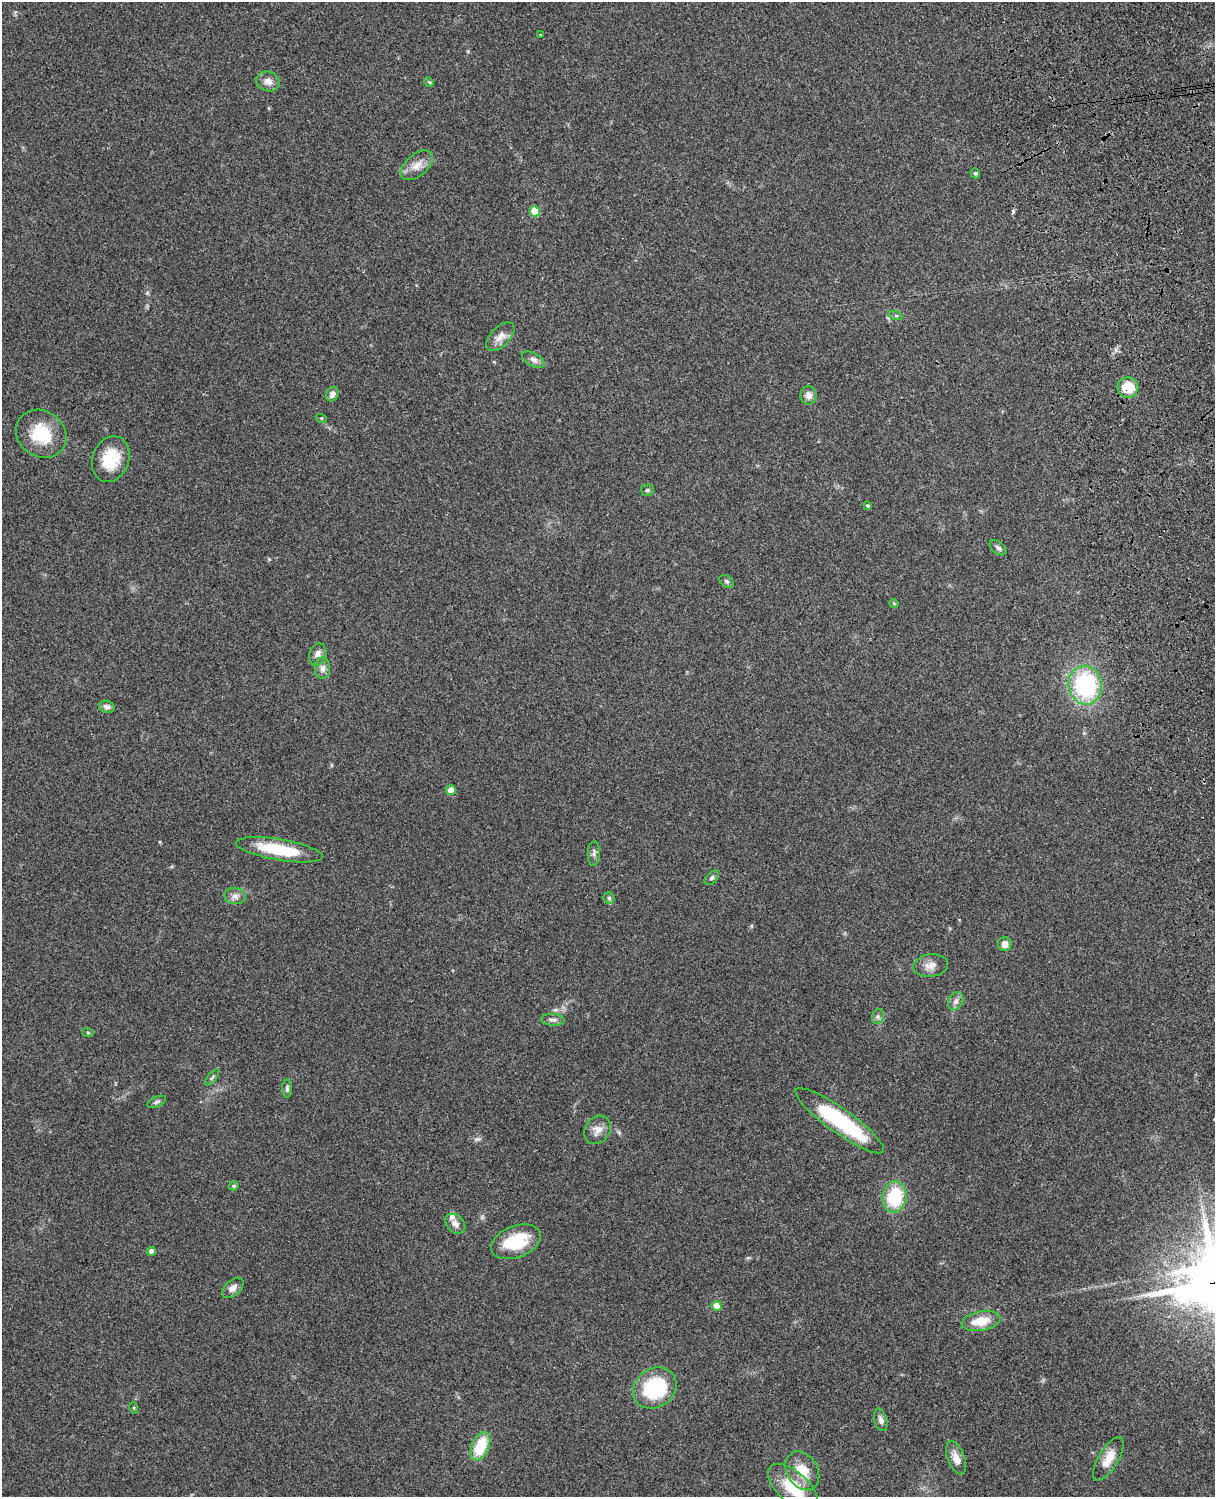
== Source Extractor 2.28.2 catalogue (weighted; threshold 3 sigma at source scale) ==
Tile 6 of 4 x 3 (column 2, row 2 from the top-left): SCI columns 1331-2543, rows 1660-3154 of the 5089 x 4927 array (HDU 1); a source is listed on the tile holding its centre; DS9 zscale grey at full resolution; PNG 1217 x 1499 px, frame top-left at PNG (2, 2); each listed source drawn as its Kron ellipse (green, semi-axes under 4 px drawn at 4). Shown black and unused: <1% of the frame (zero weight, under 3 of 4 exposures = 6% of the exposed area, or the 3 px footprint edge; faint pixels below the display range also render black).
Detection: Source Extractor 2.28.2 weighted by HDU 2 'WHT'; one run over the whole footprint, this tile lists its part. Background 0.21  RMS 0.0082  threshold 0.037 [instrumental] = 3 sigma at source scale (4.5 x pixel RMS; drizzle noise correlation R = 1.50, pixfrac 1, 0.05/0.05 arcsec/px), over >= 5 px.
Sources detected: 59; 1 cosmic-ray / hot-pixel residue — neither listed nor drawn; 1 inside a brighter listed object's ellipse — not listed separately; the other 57 listed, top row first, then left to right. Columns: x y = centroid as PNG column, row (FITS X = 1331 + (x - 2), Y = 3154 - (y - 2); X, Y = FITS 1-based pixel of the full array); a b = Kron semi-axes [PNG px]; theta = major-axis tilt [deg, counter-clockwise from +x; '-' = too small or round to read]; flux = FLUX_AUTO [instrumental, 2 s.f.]
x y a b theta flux
541 35 4 3 - 0.69
268 81 12 9 -17 5.8
429 82 5 4 - 0.94
417 165 19 11 40 8.9
975 173 5 4 - 1.2
535 211 5 5 - 25
896 316 7 4 -19 1.3
500 337 18 9 46 7
533 360 12 6 -28 3.2
1128 387 10 10 - 20
332 394 7 6 - 3.9
809 395 9 8 - 4.3
321 418 6 3 -18 0.85
41 434 26 23 -36 32
111 459 23 18 70 29
647 490 6 5 - 1.5
868 506 4 3 - 1.3
998 548 10 6 -37 2.4
727 581 8 5 -38 1.7
894 603 5 4 - 0.86
318 655 11 8 73 5.3
322 668 11 8 -90 4.1
1085 685 19 17 -84 85
107 707 8 6 -18 3.1
451 790 5 5 - 8.4
280 850 44 10 -9 40
594 854 12 6 89 2.9
712 878 8 5 45 2
235 896 10 8 -9 4
609 898 5 5 - 1.4
1005 944 7 6 - 5.5
930 966 17 11 8 7.1
956 1001 10 7 62 3.4
878 1017 7 5 71 2.1
553 1020 12 6 -4 3
88 1033 5 3 - 0.81
212 1077 10 3 50 1.3
287 1089 9 5 89 1.9
157 1102 10 5 24 2.1
840 1121 53 12 -35 77
597 1130 15 12 56 7.2
234 1186 5 4 - 1.2
894 1197 15 12 80 42
455 1224 11 8 -47 4.9
516 1242 26 16 21 34
151 1251 4 4 - 4.4
233 1288 13 7 42 4.8
717 1306 5 4 - 9.9
981 1321 20 9 10 17
655 1388 23 19 35 57
134 1408 6 3 -72 0.92
881 1420 11 6 -73 3.1
480 1446 15 8 67 30
956 1458 18 8 -70 7.1
1108 1459 25 10 59 12
802 1471 21 15 -59 16
793 1488 31 15 -43 30
Overlapping masked pixels (flux is a lower limit): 1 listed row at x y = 1128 387
Isophote crosses this tile's border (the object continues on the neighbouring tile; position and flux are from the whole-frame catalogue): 1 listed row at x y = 793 1488